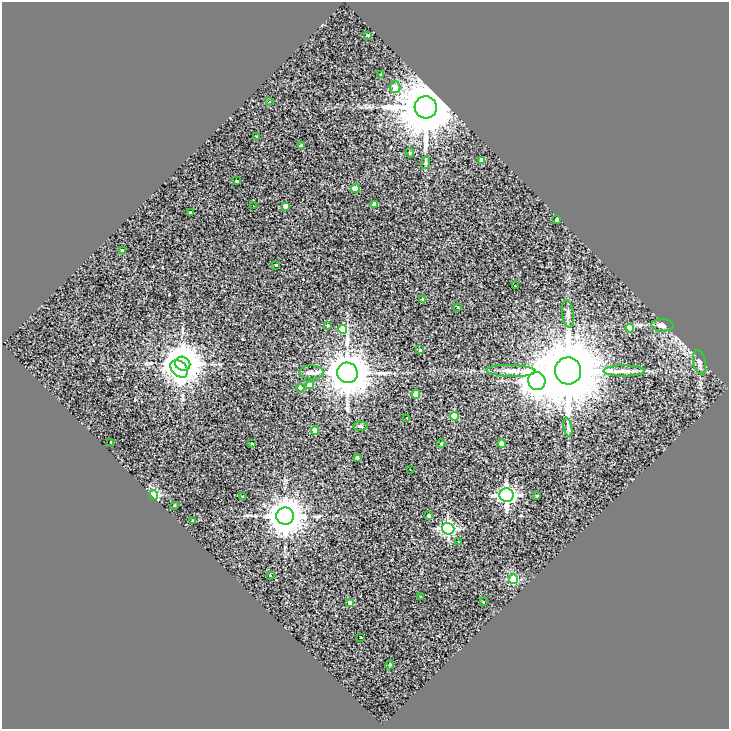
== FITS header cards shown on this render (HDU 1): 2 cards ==
NAXIS1  =                  727
NAXIS2  =                  727

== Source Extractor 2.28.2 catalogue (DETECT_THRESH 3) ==
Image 727 x 727 px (HDU 1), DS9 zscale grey, 1 PNG px = 1 image px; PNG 731 x 731 px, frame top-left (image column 1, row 727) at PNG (2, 2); each listed source drawn as its Kron ellipse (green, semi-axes under 4 px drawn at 4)
Background 2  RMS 2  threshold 5.92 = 3 sigma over >= 5 px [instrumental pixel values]
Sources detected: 68; all 68 listed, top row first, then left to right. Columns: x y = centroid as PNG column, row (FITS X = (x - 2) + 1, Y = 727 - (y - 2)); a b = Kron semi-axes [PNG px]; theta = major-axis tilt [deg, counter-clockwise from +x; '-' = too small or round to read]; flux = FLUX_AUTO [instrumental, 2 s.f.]
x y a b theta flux
368 35 4 3 - 1.5e+02
381 75 4 2 - 7.5e+01
395 87 6 5 - 8.7e+02
269 101 3 2 - 1.8e+02
426 107 11 11 - 9.0e+05
257 137 3 3 - 1.8e+02
301 146 4 4 - 2.5e+02
410 153 5 4 - 2.1e+02
482 160 4 4 - 1.4e+03
425 163 6 4 71 1.9e+02
237 181 3 3 - 2.3e+02
355 188 4 4 - 2.3e+03
374 205 4 3 - 5.2e+02
253 206 3 2 - 1.5e+02
286 206 4 4 - 8.8e+02
190 212 3 3 - 9.4e+02
557 220 3 3 - 3.0e+02
122 250 3 2 - 1.5e+02
276 265 3 3 - 2.0e+02
515 286 3 2 - 1.0e+02
423 299 3 3 - 3.2e+02
458 307 3 2 - 1.3e+02
568 314 14 5 -81 5.1e+02
662 325 11 6 -4 5.3e+02
327 326 4 3 - 1.5e+02
630 328 4 4 - 2.2e+03
343 329 4 4 - 2.9e+03
420 350 4 3 - 1.7e+02
700 362 12 6 -77 5.2e+02
183 364 8 7 - 3.2e+05
179 369 10 7 -45 5.4e+04
511 371 24 6 -2 1.0e+03
568 371 13 13 - 1.2e+06
624 371 21 5 0 8.2e+02
312 372 12 7 -2 5.8e+02
347 373 10 10 - 3.7e+05
537 381 9 8 - 1.9e+05
309 385 4 4 - 8.7e+02
300 388 4 4 - 4.9e+02
416 394 4 4 - 2.2e+03
454 416 4 4 - 3.9e+03
407 418 3 2 - 1.7e+02
360 426 7 4 -2 2.3e+02
568 427 10 4 -77 3.4e+02
315 431 4 4 - 1.2e+03
111 442 3 2 - 1.4e+02
252 444 4 3 - 1.2e+02
441 444 4 3 - 1.1e+02
502 444 4 4 - 9.2e+02
357 457 4 3 - 2.0e+02
410 469 2 2 - 7.4e+01
153 495 4 4 - 1.4e+04
507 495 7 7 - 4.4e+04
537 496 3 3 - 1.1e+02
243 497 3 3 - 1.2e+02
175 505 3 2 - 9.6e+01
428 515 3 3 - 2.3e+02
285 516 9 8 - 3.0e+05
193 521 3 3 - 1.5e+02
448 529 6 6 - 2.2e+04
458 542 3 2 - 1.8e+02
270 575 3 2 - 8.3e+01
513 579 4 4 - 7.0e+03
420 597 3 2 - 2.0e+02
483 602 3 2 - 1.3e+02
350 603 4 4 - 9.4e+02
360 638 3 3 - 2.5e+02
390 665 4 3 - 1.6e+02